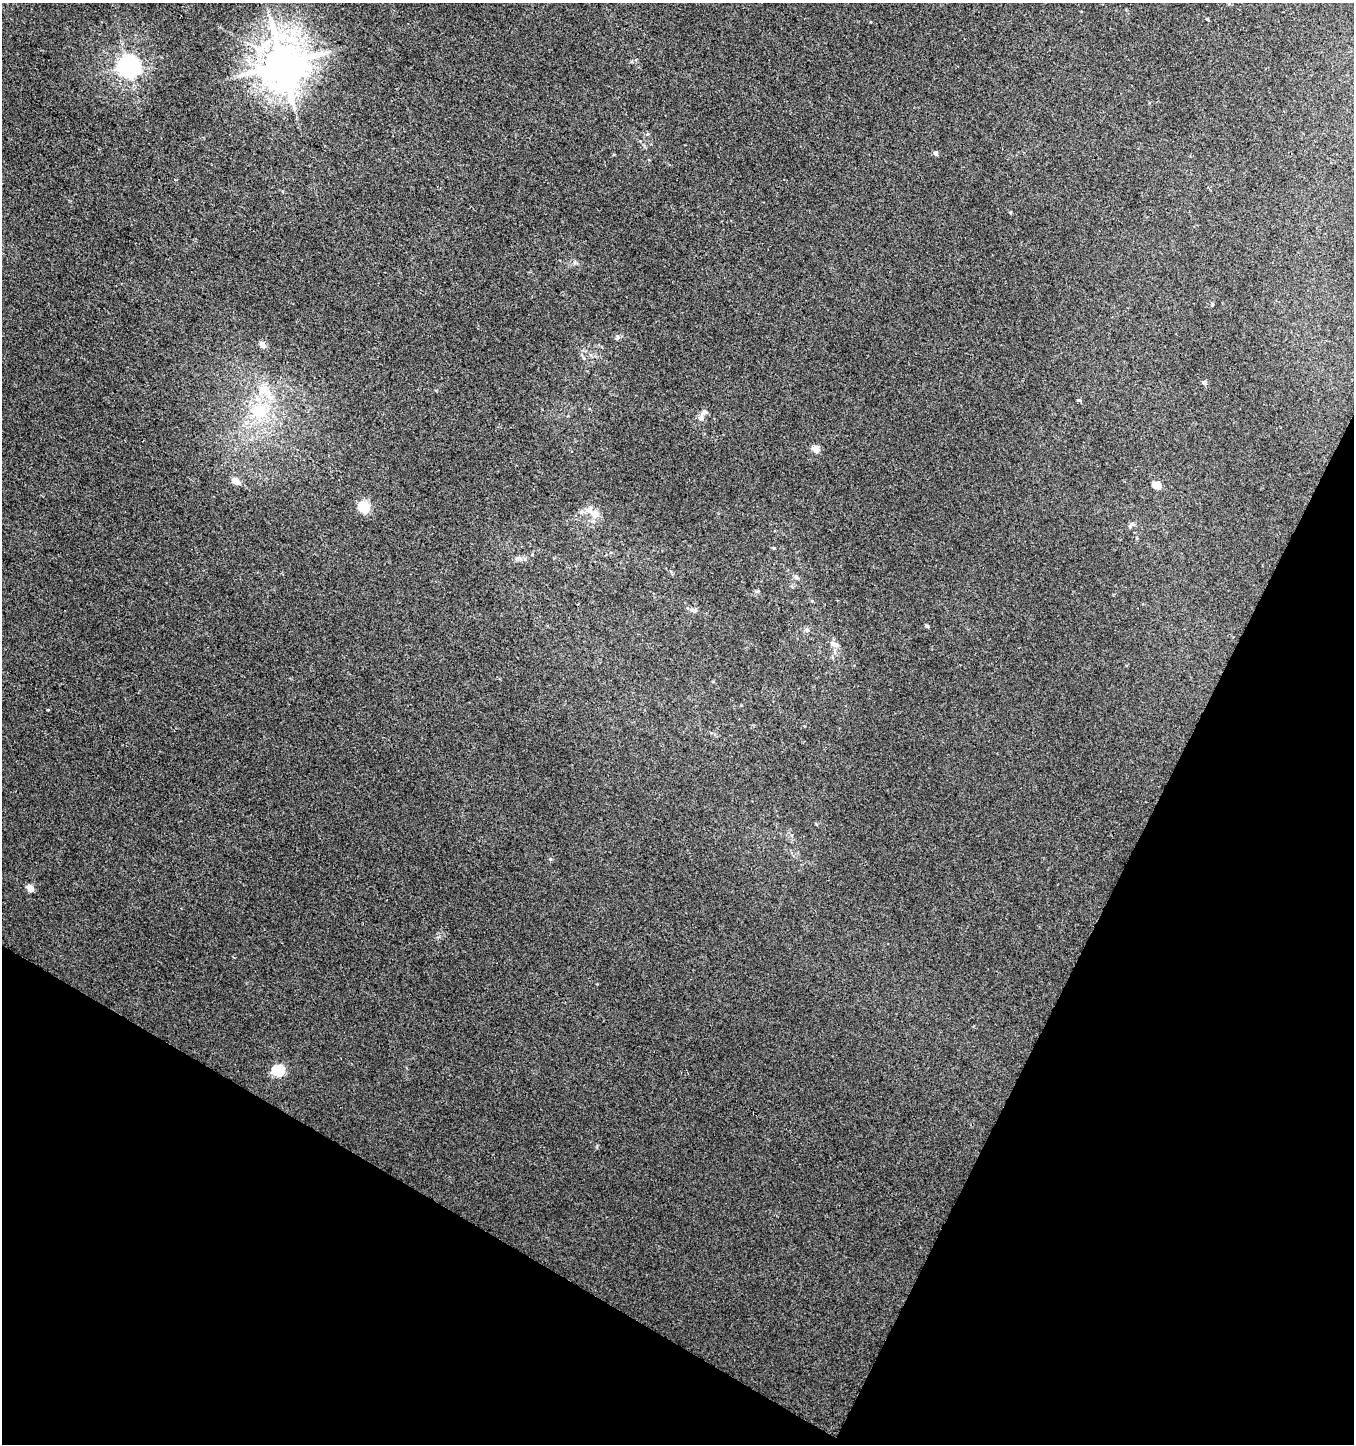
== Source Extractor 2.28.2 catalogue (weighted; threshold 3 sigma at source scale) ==
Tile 15 of 4 x 4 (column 3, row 4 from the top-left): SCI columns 2967-4318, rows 1-1442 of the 5867 x 5772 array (HDU 1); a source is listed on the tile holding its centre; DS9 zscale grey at full resolution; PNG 1356 x 1446 px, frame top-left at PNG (2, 3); no overlay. Shown black and unused: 25% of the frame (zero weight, under 2 of 3 exposures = <1% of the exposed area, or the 3 px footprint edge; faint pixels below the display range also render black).
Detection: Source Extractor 2.28.2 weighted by HDU 2 'WHT'; one run over the whole footprint, this tile lists its part. Background 0.00459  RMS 0.0059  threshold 0.0265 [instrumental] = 3 sigma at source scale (4.5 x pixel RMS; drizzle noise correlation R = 1.50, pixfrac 1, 0.0396/0.0396 arcsec/px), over >= 5 px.
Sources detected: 27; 3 inside a brighter listed object's ellipse — not listed separately; the other 24 listed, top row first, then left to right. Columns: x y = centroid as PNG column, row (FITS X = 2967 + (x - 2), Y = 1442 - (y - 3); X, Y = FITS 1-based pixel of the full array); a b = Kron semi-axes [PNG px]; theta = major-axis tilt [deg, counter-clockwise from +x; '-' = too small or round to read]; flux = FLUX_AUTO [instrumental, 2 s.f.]
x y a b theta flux
283 64 14 12 -73 2200
129 66 7 7 - 400
242 75 13 6 13 3.6
936 153 5 4 - 2
617 337 8 5 78 1.2
262 345 6 5 - 5
1204 382 5 4 - 2.3
1079 400 4 3 - 3
259 411 27 24 9 30
701 418 8 7 - 2.5
816 449 5 5 - 9
236 481 8 6 -34 4.9
1157 485 5 5 - 13
364 507 6 5 - 51
594 515 16 11 -62 6.4
1131 525 11 5 46 1.5
774 548 5 3 - 0.49
796 577 7 5 -36 1.6
694 610 10 5 -9 1.9
927 626 6 4 -17 0.84
807 630 7 6 - 1.7
834 644 14 6 -22 2.8
30 888 5 4 - 7.7
278 1070 6 6 - 63
Unlisted compact peaks at least as high as the median listed source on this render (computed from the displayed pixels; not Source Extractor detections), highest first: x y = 550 859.